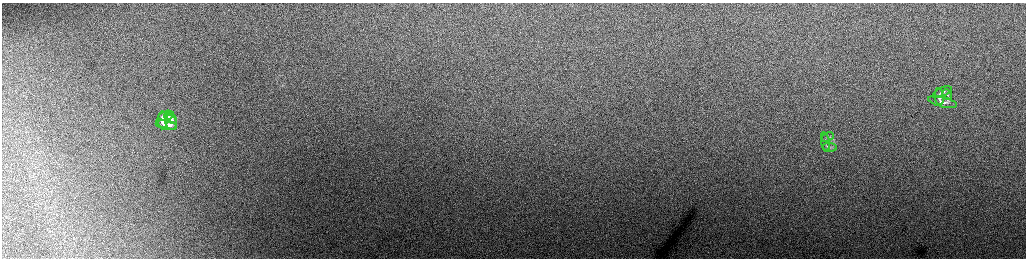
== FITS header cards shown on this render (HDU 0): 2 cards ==
NAXIS1  =                 2048 /fastest changing axis
NAXIS2  =                  512 /next to fastest changing axis

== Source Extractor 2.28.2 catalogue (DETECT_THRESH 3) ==
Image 2048 x 512 px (HDU 0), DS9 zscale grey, zoomed out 1/2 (1 PNG px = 2 x 2 image px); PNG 1028 x 260 px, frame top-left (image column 1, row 511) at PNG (2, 3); each listed source drawn as its Kron ellipse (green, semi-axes under 4 px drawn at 4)
Background 158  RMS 1.9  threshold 5.57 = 3 sigma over >= 5 px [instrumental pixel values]
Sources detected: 12; all 12 listed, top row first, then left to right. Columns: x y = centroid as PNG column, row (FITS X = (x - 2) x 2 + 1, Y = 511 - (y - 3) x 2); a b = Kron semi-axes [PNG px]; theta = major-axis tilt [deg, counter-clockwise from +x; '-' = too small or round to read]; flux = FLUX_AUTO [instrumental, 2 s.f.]
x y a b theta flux
942 92 10 4 24 1100
947 95 6 4 -66 640
939 97 8 4 -85 960
942 102 15 5 -13 1500
166 116 8 4 13 3500
170 118 7 4 -33 2000
163 120 8 5 -88 3100
171 122 7 5 -78 2000
166 125 11 4 -10 3900
828 137 6 4 24 650
826 142 9 3 -80 900
829 147 7 3 -5 650